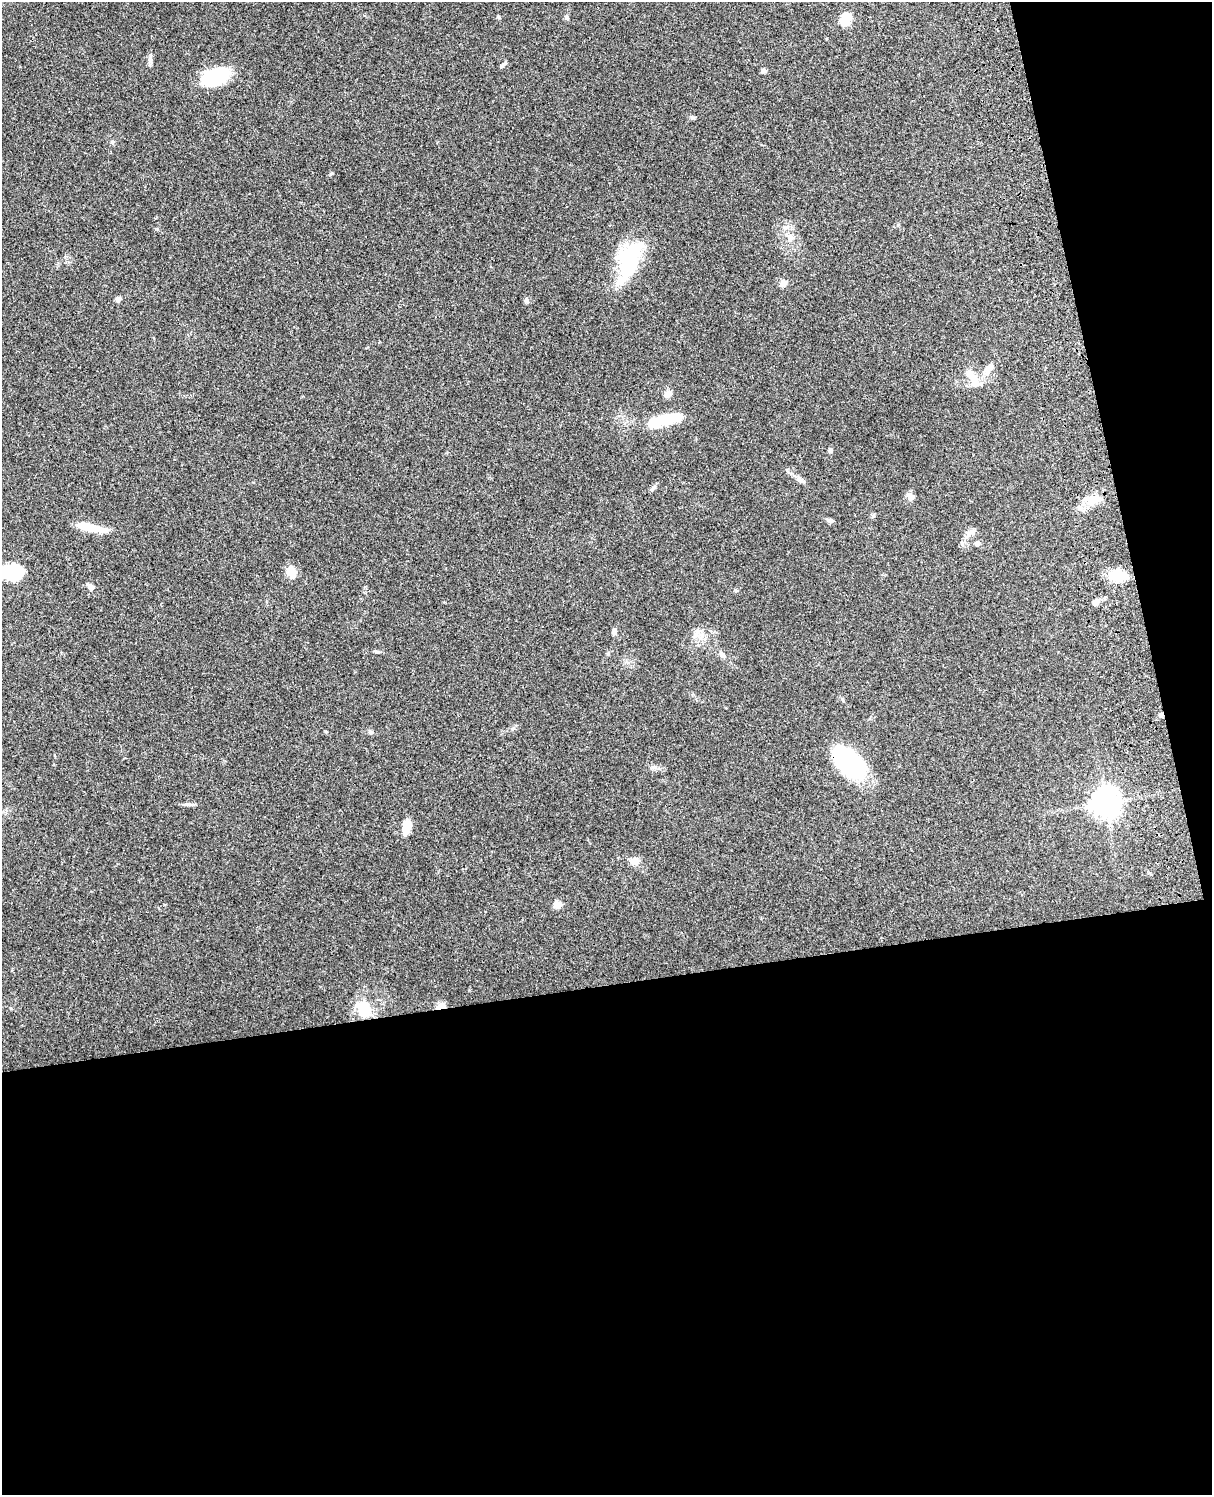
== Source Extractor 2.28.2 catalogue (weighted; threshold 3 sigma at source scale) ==
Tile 12 of 4 x 3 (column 4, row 3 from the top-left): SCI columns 3749-4958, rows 166-1658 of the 5079 x 4922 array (HDU 1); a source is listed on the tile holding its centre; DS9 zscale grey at full resolution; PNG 1214 x 1497 px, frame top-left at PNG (2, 2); no overlay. Shown black and unused: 39% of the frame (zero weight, under 3 of 4 exposures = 6% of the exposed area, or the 3 px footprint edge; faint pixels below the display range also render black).
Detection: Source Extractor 2.28.2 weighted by HDU 2 'WHT'; one run over the whole footprint, this tile lists its part. Background 0.0911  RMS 0.0062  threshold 0.0279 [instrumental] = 3 sigma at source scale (4.5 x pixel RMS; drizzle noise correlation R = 1.50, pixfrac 1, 0.05/0.05 arcsec/px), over >= 5 px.
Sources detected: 46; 3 inside a brighter object's white glare — not listed; the other 43 listed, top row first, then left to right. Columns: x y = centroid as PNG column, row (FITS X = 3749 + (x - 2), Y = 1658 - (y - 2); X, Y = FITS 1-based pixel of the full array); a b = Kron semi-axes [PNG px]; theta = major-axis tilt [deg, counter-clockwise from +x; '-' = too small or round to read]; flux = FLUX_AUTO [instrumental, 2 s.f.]
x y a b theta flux
498 17 6 4 -34 0.64
566 17 6 6 - 1.1
846 19 6 5 - 44
150 59 8 6 71 1.7
503 64 10 3 34 1.1
763 70 6 6 - 1.5
215 77 23 13 20 45
112 142 5 5 - 1.1
790 237 12 7 -85 3.5
628 263 41 22 80 44
783 283 9 8 - 3
118 299 6 6 - 1.8
526 301 7 5 -64 1.5
989 368 14 8 45 5.2
974 379 30 9 -47 7.9
668 393 10 7 33 3
659 421 31 12 20 17
830 450 5 5 - 1.4
653 488 14 3 46 1.2
911 497 9 7 -43 3
1096 498 20 10 -2 7.4
829 520 9 5 -27 1.4
92 528 40 8 -12 12
970 532 14 8 26 3.2
977 543 7 6 - 1.7
12 572 23 14 5 28
291 572 12 9 -58 8.5
1117 575 14 9 -8 22
90 587 8 7 - 2.5
1095 603 8 7 - 2
614 631 8 5 80 1.7
697 633 16 8 56 4.3
376 652 8 3 -19 0.91
722 654 10 6 -52 1.9
1161 715 6 5 - 1.3
849 762 31 17 -43 94
1105 803 9 9 - 690
189 804 10 3 -11 1.4
406 827 15 8 77 9.1
634 861 10 8 13 4.9
557 904 10 8 4 3.8
441 1006 10 6 18 5.5
363 1009 22 17 -63 16
Overlapping masked pixels (flux is a lower limit): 3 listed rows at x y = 1161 715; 849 762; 441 1006
Isophote crosses this tile's border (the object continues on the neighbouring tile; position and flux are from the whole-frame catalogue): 1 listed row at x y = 12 572
Unlisted compact peaks at least as high as the median listed source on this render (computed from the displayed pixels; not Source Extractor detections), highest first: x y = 332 173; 157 229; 692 117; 514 728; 735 590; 608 654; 325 731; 370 732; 164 905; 873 516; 842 699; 898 225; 655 767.